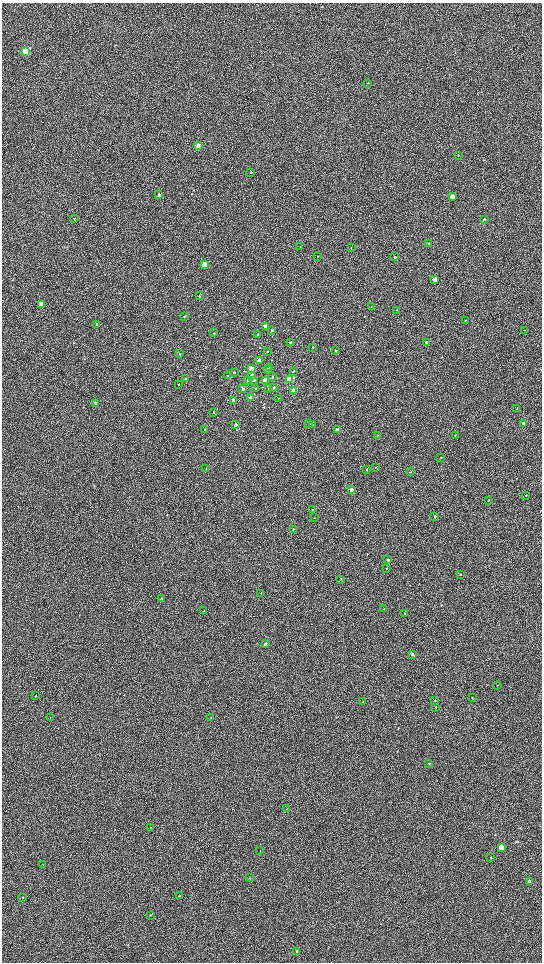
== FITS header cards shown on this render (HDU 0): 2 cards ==
NAXIS1  =                 1080 / length of data axis 1
NAXIS2  =                 1920 / length of data axis 2

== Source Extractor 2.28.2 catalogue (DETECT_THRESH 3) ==
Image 1080 x 1920 px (HDU 0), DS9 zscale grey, zoomed out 1/2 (1 PNG px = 2 x 2 image px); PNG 544 x 964 px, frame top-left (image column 1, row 1919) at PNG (2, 3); each listed source drawn as its Kron ellipse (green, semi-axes under 4 px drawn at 4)
Background 603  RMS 57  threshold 172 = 3 sigma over >= 5 px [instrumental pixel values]
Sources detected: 113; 1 cannot appear on this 1/2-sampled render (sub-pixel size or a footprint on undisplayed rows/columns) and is neither listed nor drawn; the other 112 listed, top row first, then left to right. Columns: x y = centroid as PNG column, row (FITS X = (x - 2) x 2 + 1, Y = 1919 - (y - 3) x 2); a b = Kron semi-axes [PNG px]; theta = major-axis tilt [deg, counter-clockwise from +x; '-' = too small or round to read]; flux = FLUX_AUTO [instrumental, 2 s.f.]
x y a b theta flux
26 51 4 3 - 960000
368 83 3 2 - 5000
198 145 3 3 - 96000
458 155 2 2 - 4600
251 172 2 2 - 8600
159 195 3 3 - 18000
452 197 3 2 - 200000
74 218 3 2 - 5400
484 219 2 2 - 13000
429 243 3 2 - 5500
300 247 2 2 - 4300
351 247 3 2 - 3900
317 256 2 2 - 4300
395 257 3 3 - 26000
205 265 3 3 - 230000
435 279 3 2 - 120000
199 296 3 3 - 10000
41 304 4 3 - 230000
371 306 2 2 - 4200
397 310 3 2 - 3900
185 316 3 2 - 6500
465 320 2 2 - 5900
97 324 3 3 - 13000
265 326 3 2 - 73000
272 330 3 2 - 12000
525 330 2 2 - 4500
214 333 3 2 - 5700
257 335 2 2 - 15000
426 342 2 2 - 31000
291 343 3 2 - 34000
313 347 3 2 - 7200
267 351 2 2 - 6800
336 351 2 2 - 11000
179 354 3 2 - 7800
259 360 3 3 - 38000
270 367 3 2 - 14000
251 369 3 3 - 210000
267 369 3 2 - 15000
293 371 3 2 - 11000
234 373 2 2 - 11000
252 375 3 3 - 55000
228 376 2 2 - 11000
272 377 3 3 - 13000
185 379 3 2 - 8700
290 379 3 3 - 490000
253 380 3 2 - 24000
247 381 3 2 - 5600
266 381 3 3 - 300000
178 385 3 2 - 8100
274 387 3 2 - 16000
268 388 3 2 - 14000
243 389 3 2 - 40000
255 389 2 2 - 7900
294 390 3 3 - 210000
251 398 3 3 - 140000
278 398 2 2 - 4100
233 400 3 2 - 84000
96 403 3 3 - 17000
517 409 2 2 - 9200
213 412 3 2 - 12000
523 423 2 2 - 43000
309 424 2 2 - 9200
235 425 3 3 - 57000
313 425 3 2 - 8900
205 429 2 2 - 11000
337 430 3 2 - 76000
377 435 3 2 - 4600
455 435 3 2 - 5000
441 457 2 2 - 3500
375 467 3 2 - 7200
206 469 2 2 - 3900
366 470 2 2 - 6500
410 472 2 2 - 4500
351 490 3 2 - 120000
526 495 2 2 - 9700
488 500 2 2 - 6000
313 510 3 2 - 16000
435 516 2 2 - 28000
314 518 2 2 - 4600
293 529 2 2 - 8500
388 560 2 2 - 32000
387 568 2 2 - 6300
460 575 2 2 - 8000
341 579 3 3 - 5800
261 593 2 2 - 3600
161 598 3 2 - 15000
384 609 2 2 - 5400
204 611 2 1 - 3200
405 613 2 2 - 8500
265 644 2 2 - 33000
412 654 2 2 - 50000
497 685 2 2 - 6400
36 696 2 2 - 8300
472 698 3 2 - 5200
435 700 2 2 - 4100
362 702 2 2 - 5300
436 707 2 2 - 10000
50 718 2 2 - 3400
211 718 2 2 - 6300
429 763 2 2 - 5700
287 809 3 2 - 6200
151 827 2 2 - 3300
502 848 4 3 - 410000
260 851 2 2 - 4000
491 858 3 2 - 5500
43 865 2 2 - 4300
249 878 2 2 - 3800
529 882 4 3 - 27000
179 896 2 2 - 3800
23 897 2 2 - 5100
150 915 3 2 - 5500
297 952 3 3 - 18000
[1 sub-pixel or undisplayed-footprint detection neither listed nor drawn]